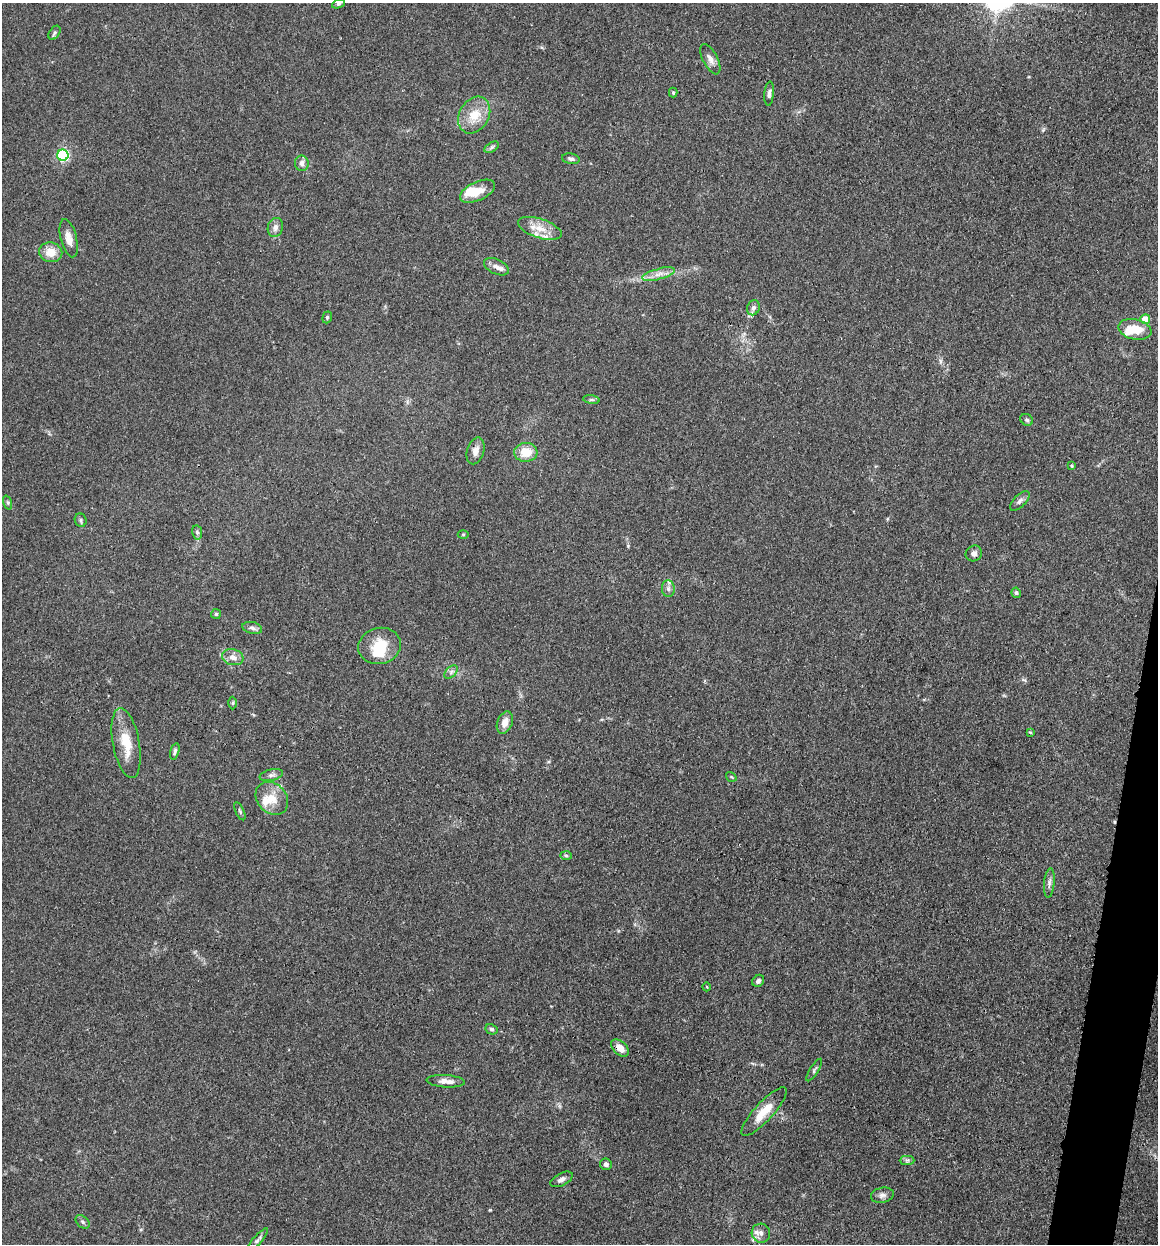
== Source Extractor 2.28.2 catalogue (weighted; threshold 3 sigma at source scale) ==
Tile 6 of 4 x 4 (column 2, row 2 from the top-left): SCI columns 1496-2651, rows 3281-4522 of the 6832 x 5775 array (HDU 1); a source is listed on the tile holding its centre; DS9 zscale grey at full resolution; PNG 1160 x 1246 px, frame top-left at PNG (2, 3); each listed source drawn as its Kron ellipse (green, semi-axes under 4 px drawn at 4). Shown black and unused: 2% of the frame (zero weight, under 3 of 4 exposures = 2% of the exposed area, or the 3 px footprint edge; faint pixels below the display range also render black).
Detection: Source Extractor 2.28.2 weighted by HDU 2 'WHT'; one run over the whole footprint, this tile lists its part. Background 0.167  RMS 0.0077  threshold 0.0347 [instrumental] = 3 sigma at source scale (4.5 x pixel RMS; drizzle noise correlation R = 1.50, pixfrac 1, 0.05/0.05 arcsec/px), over >= 5 px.
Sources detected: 73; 3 inside a brighter object's white glare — neither listed nor drawn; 6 inside a brighter listed object's ellipse — not listed separately; the other 64 listed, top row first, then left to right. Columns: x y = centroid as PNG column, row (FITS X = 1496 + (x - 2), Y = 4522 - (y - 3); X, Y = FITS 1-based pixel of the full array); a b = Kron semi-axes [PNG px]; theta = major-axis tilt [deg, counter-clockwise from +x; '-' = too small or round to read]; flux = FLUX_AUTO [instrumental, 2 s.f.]
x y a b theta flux
338 4 6 4 20 1.2
54 33 8 5 56 1.5
710 59 16 7 -62 4.9
673 93 5 4 - 0.87
769 94 12 5 84 2.5
474 115 19 14 59 16
492 147 8 4 31 1.7
63 155 6 5 - 100
571 159 9 5 -10 2.1
302 163 8 7 - 3.6
477 191 19 9 25 13
275 227 10 7 73 3.8
540 228 23 9 -18 11
69 238 19 8 -75 6.8
51 252 12 10 -11 11
496 267 13 7 -25 4.1
658 274 17 5 16 5.5
753 308 7 6 - 2.4
327 317 6 4 71 1
1145 319 5 5 - 12
1135 329 17 10 -12 16
591 400 8 4 -8 1.6
1027 420 7 5 -32 1.5
475 451 14 8 74 5.7
526 452 11 9 2 14
1072 466 4 3 - 0.85
1020 501 12 6 46 2.8
8 503 7 3 -71 1.1
81 520 7 6 - 1.6
197 532 7 5 -79 1.6
463 534 5 3 - 0.81
974 553 8 7 - 3.3
668 589 8 6 -88 2.5
1016 593 5 4 - 1.4
216 614 5 5 - 1.1
252 628 10 5 -13 2.8
380 646 21 18 14 22
233 657 11 8 -13 5.6
451 672 8 5 46 2.1
233 703 6 4 89 1.1
505 722 11 7 69 7.2
1030 732 4 4 - 0.88
126 743 35 13 -80 21
175 751 8 4 74 1.9
271 775 12 5 13 2.7
731 777 5 3 - 0.85
272 798 18 14 -47 12
240 811 10 3 -65 1.2
566 856 6 4 -2 1.1
1049 883 15 5 85 3.2
758 981 6 5 - 2
707 987 4 3 - 0.56
491 1029 6 5 - 1.5
620 1048 10 6 -44 7
814 1070 13 4 58 1.7
446 1081 19 6 -4 5.7
764 1112 32 9 48 15
907 1160 7 4 1 1.6
606 1164 6 5 - 2.6
562 1179 12 6 28 3.2
882 1195 11 7 10 3.3
82 1222 8 5 -42 1.7
761 1233 9 9 - 4.3
258 1240 15 4 48 2.1
Overlapping masked pixels (flux is a lower limit): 1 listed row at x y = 620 1048
Unlisted compact peaks at least as high as the median listed source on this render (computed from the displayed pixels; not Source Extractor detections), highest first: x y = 490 1210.